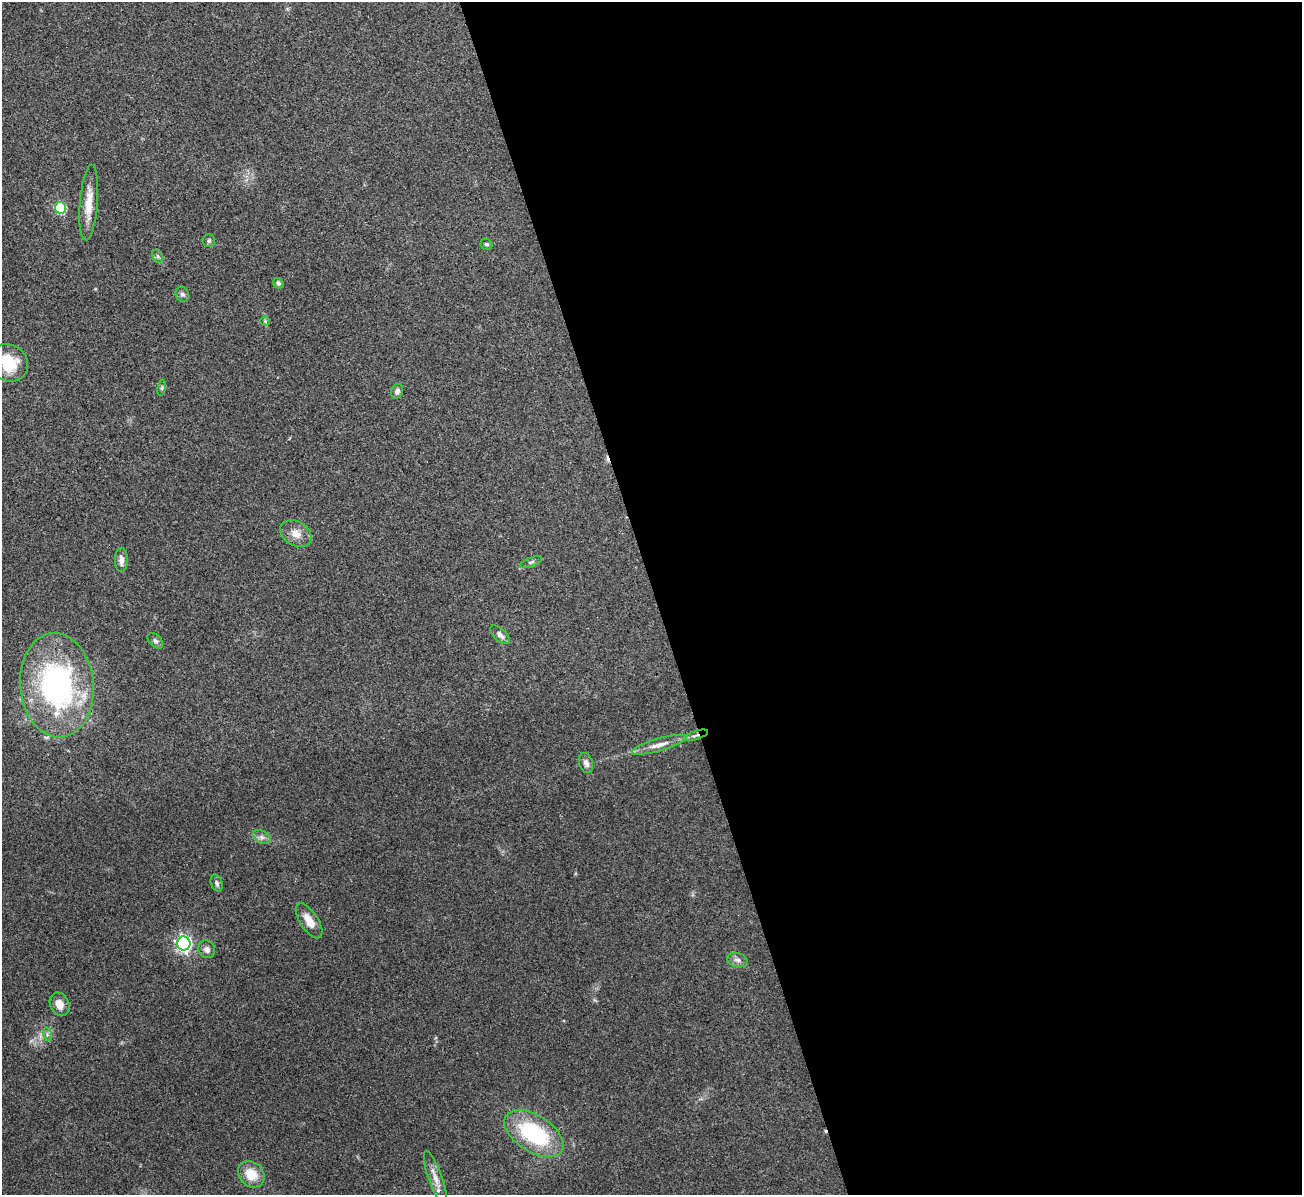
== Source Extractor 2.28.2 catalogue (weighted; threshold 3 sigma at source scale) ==
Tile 8 of 4 x 4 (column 4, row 2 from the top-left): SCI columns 3899-5198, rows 2530-3722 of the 5199 x 5182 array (HDU 1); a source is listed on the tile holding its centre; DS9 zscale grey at full resolution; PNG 1304 x 1197 px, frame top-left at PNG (2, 2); each listed source drawn as its Kron ellipse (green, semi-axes under 4 px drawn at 4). Shown black and unused: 50% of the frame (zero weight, under 3 of 4 exposures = <1% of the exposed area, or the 3 px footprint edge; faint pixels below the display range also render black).
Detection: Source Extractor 2.28.2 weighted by HDU 2 'WHT'; one run over the whole footprint, this tile lists its part. Background 0.0812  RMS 0.0058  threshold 0.0263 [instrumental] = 3 sigma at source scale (4.5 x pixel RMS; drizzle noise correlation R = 1.50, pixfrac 1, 0.05/0.05 arcsec/px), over >= 5 px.
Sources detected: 34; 1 too faint to see at this stretch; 2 cosmic-ray / hot-pixel residue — neither listed nor drawn; the other 31 listed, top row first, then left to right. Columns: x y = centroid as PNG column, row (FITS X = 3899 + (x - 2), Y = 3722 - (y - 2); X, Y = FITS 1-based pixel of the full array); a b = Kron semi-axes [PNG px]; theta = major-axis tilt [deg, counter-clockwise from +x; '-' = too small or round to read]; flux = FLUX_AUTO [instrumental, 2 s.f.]
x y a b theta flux
89 203 38 9 85 11
60 208 6 5 - 46
209 241 6 6 - 1.3
486 244 6 5 - 1
158 256 7 5 -60 1.2
278 283 5 4 - 1.2
182 294 8 6 -61 1.5
265 321 5 5 - 0.73
8 363 20 18 -31 20
162 388 8 4 81 0.97
397 391 7 6 - 2.1
296 534 16 12 -32 6.3
121 560 12 6 -90 3.5
531 562 12 4 20 1.4
500 635 12 6 -42 2.5
155 641 9 5 -44 1.6
57 685 52 37 -85 140
696 735 13 3 18 2
659 745 28 6 16 5.9
586 763 10 6 -72 2.8
262 837 9 6 -27 2.3
217 883 9 5 -70 1.7
309 921 20 9 -57 7
184 943 7 6 - 170
207 949 9 8 - 2.8
737 960 10 7 -15 2.4
60 1004 12 9 -65 5.5
47 1034 7 4 -73 1.2
534 1134 33 18 -32 58
251 1174 14 11 -44 11
435 1179 29 6 -70 5.9
Overlapping masked pixels (flux is a lower limit): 1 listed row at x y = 696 735
Isophote crosses this tile's border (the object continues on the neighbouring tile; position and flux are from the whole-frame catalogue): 1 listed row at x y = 8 363